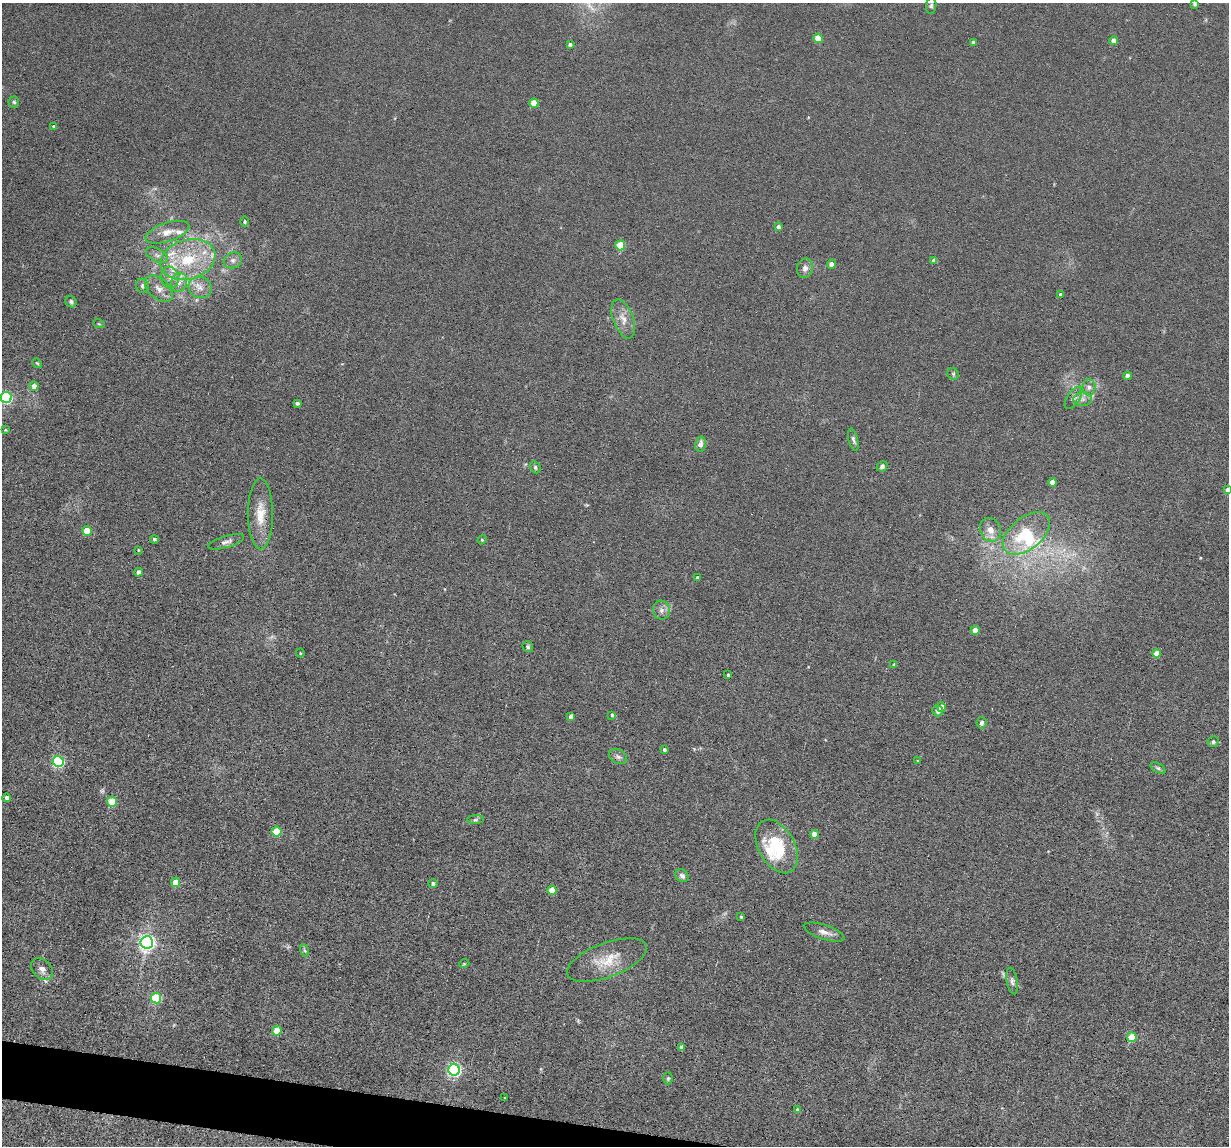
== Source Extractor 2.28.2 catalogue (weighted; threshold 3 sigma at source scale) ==
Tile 7 of 4 x 4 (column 3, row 2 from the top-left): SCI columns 2565-3791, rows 2447-3590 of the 5239 x 4989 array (HDU 1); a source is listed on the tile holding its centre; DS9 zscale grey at full resolution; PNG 1231 x 1148 px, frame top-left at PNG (2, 3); each listed source drawn as its Kron ellipse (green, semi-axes under 4 px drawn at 4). Shown black and unused: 2% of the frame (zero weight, under 6 of 12 exposures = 6% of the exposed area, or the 3 px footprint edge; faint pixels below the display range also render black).
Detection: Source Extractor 2.28.2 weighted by HDU 2 'WHT'; one run over the whole footprint, this tile lists its part. Background 0.0129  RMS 0.0037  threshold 0.0153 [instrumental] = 3 sigma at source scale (4.09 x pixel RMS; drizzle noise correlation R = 1.36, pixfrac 0.8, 0.05/0.05 arcsec/px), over >= 5 px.
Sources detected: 107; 2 too faint to see at this stretch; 1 inside a brighter object's white glare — neither listed nor drawn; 6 inside a brighter listed object's ellipse — not listed separately; the other 98 listed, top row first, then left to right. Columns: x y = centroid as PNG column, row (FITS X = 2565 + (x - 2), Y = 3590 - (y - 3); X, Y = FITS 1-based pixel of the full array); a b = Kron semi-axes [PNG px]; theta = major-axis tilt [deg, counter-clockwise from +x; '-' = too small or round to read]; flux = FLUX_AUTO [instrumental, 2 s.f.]
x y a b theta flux
1195 4 4 3 - 0.67
931 5 8 5 82 0.71
818 38 5 4 - 9.1
1114 41 4 4 - 2.4
973 42 4 4 - 1.4
570 45 4 3 - 0.76
14 102 5 5 - 0.59
534 103 5 4 - 5.3
54 126 4 3 - 0.49
245 222 5 4 - 0.41
778 227 4 3 - 1.2
167 232 23 9 18 4
620 245 5 5 - 12
157 255 12 6 -25 1.5
188 260 28 20 16 17
233 260 9 7 24 1.5
934 261 4 4 - 2.1
831 264 4 4 - 1.9
805 268 10 8 77 1.7
170 278 11 9 -82 2.5
179 282 10 8 67 2.1
142 286 7 6 - 0.95
200 287 12 10 -29 2.8
159 289 16 10 -42 3.1
1060 295 4 4 - 0.96
71 302 6 5 - 0.79
623 319 20 10 -69 3.8
99 324 6 3 -18 0.35
37 363 5 4 - 0.42
953 374 6 5 - 0.52
1127 376 4 4 - 1.2
34 386 4 4 - 1.9
1089 387 8 6 -90 1.3
6 397 5 5 - 39
1073 398 13 6 57 1.4
1083 399 9 7 1 1.6
297 403 4 3 - 0.77
5 430 3 3 - 0.32
853 440 11 4 -76 0.92
700 444 7 5 79 1.8
882 466 6 4 44 0.85
535 467 6 5 - 0.68
1052 482 4 4 - 2.6
1228 490 4 4 - 1.9
260 514 35 12 -90 7.3
990 530 12 10 -66 3.1
87 531 5 4 - 6.4
1026 533 27 16 39 15
154 539 4 4 - 0.63
482 540 5 4 - 0.41
226 542 18 5 16 1.5
138 550 3 2 - 0.25
139 572 4 4 - 2
697 578 3 3 - 0.55
661 610 9 8 - 1.7
975 630 4 4 - 4
528 647 6 5 - 0.55
300 653 4 4 - 0.33
1156 653 4 4 - 3.6
894 665 4 3 - 0.65
728 675 3 3 - 0.48
941 707 4 4 - 4.1
938 711 6 5 - 1.3
612 715 4 3 - 0.53
571 717 4 4 - 1.8
982 723 6 5 - 0.81
1213 742 6 5 - 0.75
664 750 4 3 - 0.63
618 757 10 6 -27 1.1
58 761 5 5 - 40
917 761 4 2 - 0.23
1158 768 8 4 -30 0.66
7 798 4 4 - 1.6
112 802 5 5 - 11
475 820 8 4 2 0.6
276 832 5 5 - 13
815 834 4 4 - 4.1
777 846 29 18 -60 17
682 876 7 6 - 1.1
176 882 4 4 - 5.8
433 884 4 4 - 0.9
552 890 4 4 - 6.5
741 917 3 3 - 0.4
824 932 21 7 -18 2.3
147 942 6 6 - 120
304 950 6 4 -70 0.53
607 960 42 17 21 9.3
464 964 5 3 - 0.29
42 969 13 9 -46 2.1
1012 981 13 5 -81 1.2
156 998 5 5 - 23
277 1031 5 4 - 6.1
1132 1037 5 4 - 11
682 1047 4 4 - 1.8
454 1070 5 5 - 76
668 1078 6 5 - 0.51
505 1098 3 2 - 0.26
797 1110 4 4 - 0.66
Isophote crosses this tile's border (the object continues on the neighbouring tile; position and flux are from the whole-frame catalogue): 3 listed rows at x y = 1195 4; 6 397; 1228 490